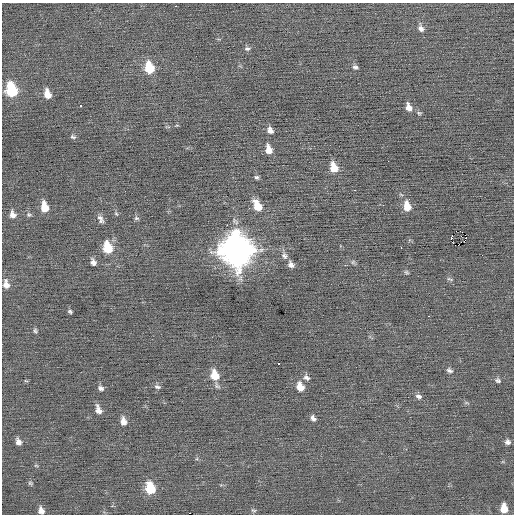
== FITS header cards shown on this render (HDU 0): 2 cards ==
NAXIS1  =                  512 / Axis length
NAXIS2  =                  512 / Axis length

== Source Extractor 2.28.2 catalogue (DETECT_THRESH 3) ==
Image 512 x 512 px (HDU 0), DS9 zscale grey, 1 PNG px = 1 image px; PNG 516 x 516 px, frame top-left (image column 1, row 512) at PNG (2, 3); no overlay
Background -0.0065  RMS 0.78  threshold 2.34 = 3 sigma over >= 5 px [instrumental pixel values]
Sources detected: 67; all 67 listed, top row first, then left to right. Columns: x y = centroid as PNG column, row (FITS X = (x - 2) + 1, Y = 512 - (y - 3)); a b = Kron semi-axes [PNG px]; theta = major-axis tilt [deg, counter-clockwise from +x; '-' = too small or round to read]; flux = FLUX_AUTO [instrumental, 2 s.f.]
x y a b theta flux
175 6 2 2 - 310
421 28 11 8 -68 250
247 49 8 6 4 130
355 67 8 5 -13 140
149 68 10 8 -76 1700
11 90 10 8 -73 3100
47 94 8 6 -70 560
81 105 3 3 - 150
409 107 9 6 -68 390
419 113 6 5 - 75
177 125 5 3 - 50
270 130 8 6 -53 260
73 137 7 5 -9 110
269 149 10 7 -74 490
388 161 2 2 - 44
334 168 10 7 -70 840
257 177 6 5 - 110
354 190 3 2 - 100
257 205 13 8 -64 950
407 206 10 7 -74 760
44 207 9 6 -79 850
116 214 6 5 - 77
12 215 9 7 -64 320
29 215 8 6 -12 110
136 218 7 5 -14 98
101 219 11 6 -61 210
227 225 2 2 - 200
461 231 3 2 - 250
465 235 4 2 - 85
451 238 4 2 - 160
458 245 2 2 - 1000
108 248 10 8 -74 1600
401 248 3 2 - 190
237 250 15 13 -70 73000
482 255 2 2 - 23
284 256 9 8 - 210
93 262 8 6 -67 230
353 262 6 6 - 94
291 265 8 6 -50 250
406 272 7 5 -17 84
449 279 9 4 -26 87
6 284 10 7 -78 370
70 312 4 4 - 92
428 316 2 2 - 220
35 331 6 5 - 92
278 364 3 3 - 640
449 370 9 6 -25 150
215 375 11 8 -69 970
306 377 10 7 -34 190
498 380 8 7 - 140
26 381 5 3 - 49
157 387 9 5 -14 140
300 387 9 7 -62 590
101 388 7 5 -25 170
418 396 8 6 -16 170
466 403 6 4 18 70
98 410 10 6 -70 340
313 418 8 5 -52 180
123 421 9 6 -76 360
18 442 7 5 -64 250
507 442 6 6 - 180
36 465 6 4 -2 56
30 483 6 5 - 78
150 488 10 7 -73 1800
504 508 8 6 -84 800
41 510 7 6 - 280
253 510 8 4 -18 85
At the frame edge (FLAGS 8, measured only in part): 1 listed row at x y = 41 510